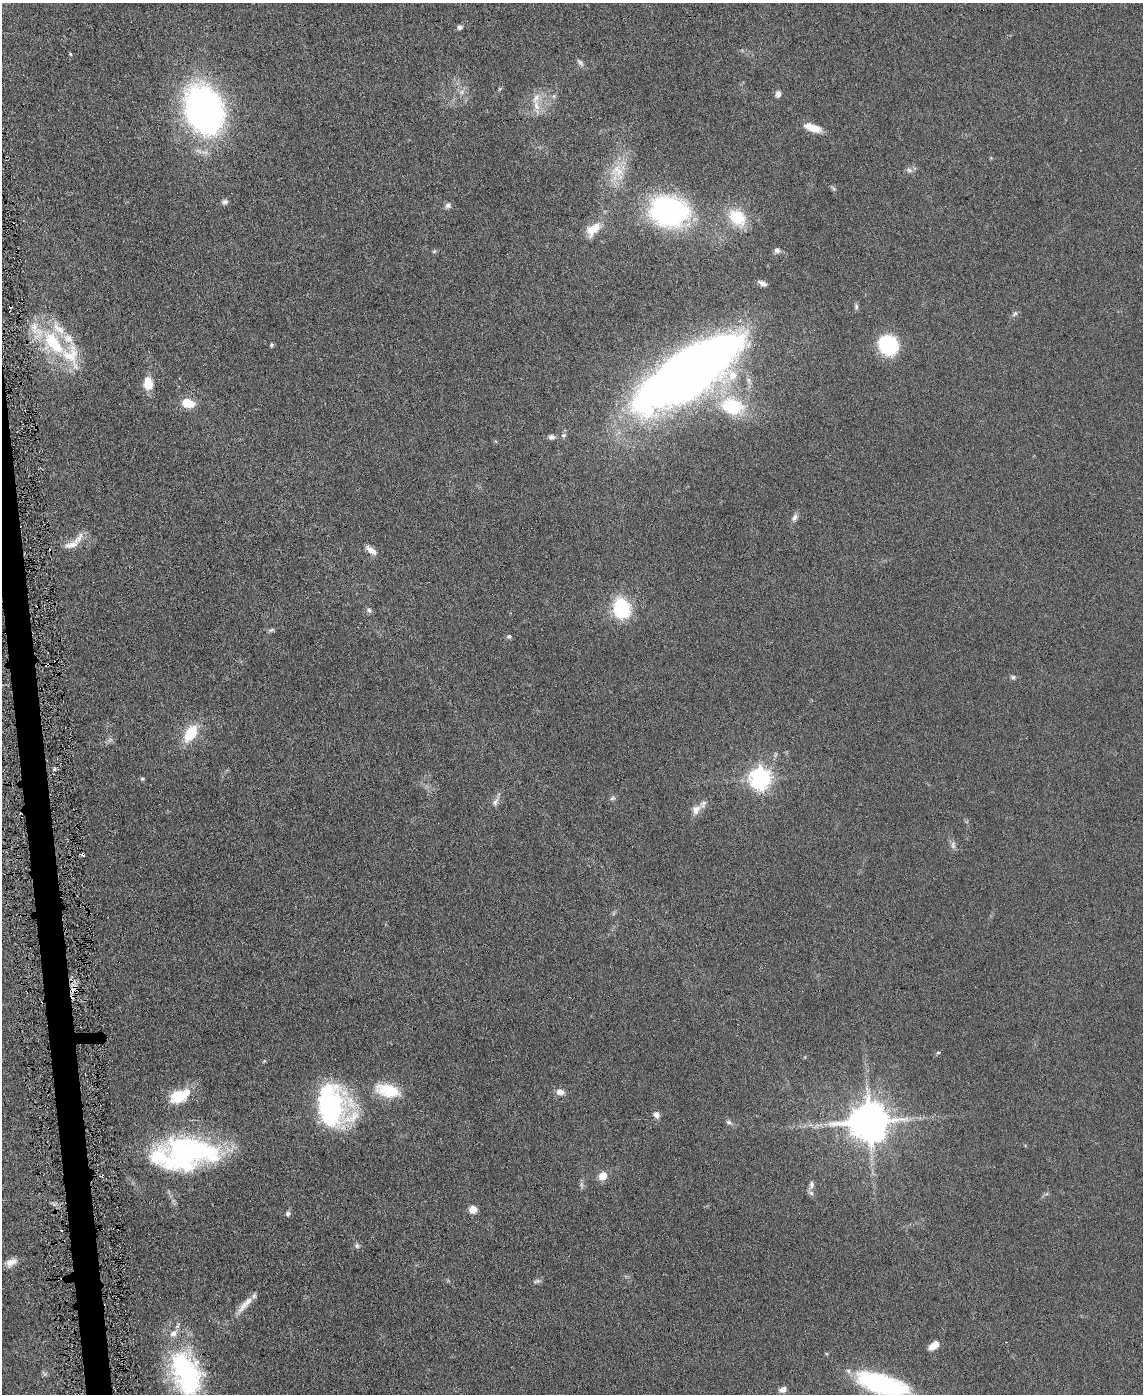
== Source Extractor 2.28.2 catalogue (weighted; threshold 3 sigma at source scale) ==
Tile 7 of 4 x 3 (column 3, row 2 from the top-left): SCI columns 2282-3422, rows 1519-2910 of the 4565 x 4533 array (HDU 1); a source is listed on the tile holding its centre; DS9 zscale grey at full resolution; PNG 1145 x 1396 px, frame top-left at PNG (2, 3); no overlay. Shown black and unused: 2% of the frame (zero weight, under 3 of 6 exposures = <1% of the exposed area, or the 3 px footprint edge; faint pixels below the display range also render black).
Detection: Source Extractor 2.28.2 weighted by HDU 2 'WHT'; one run over the whole footprint, this tile lists its part. Background 0.0616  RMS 0.0057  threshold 0.0235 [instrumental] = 3 sigma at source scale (4.09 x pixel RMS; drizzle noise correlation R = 1.36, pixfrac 0.8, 0.05/0.05 arcsec/px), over >= 5 px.
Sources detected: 85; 1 inside a brighter object's white glare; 4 cosmic-ray / hot-pixel residue — not listed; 13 inside a brighter listed object's ellipse — not listed separately; the other 67 listed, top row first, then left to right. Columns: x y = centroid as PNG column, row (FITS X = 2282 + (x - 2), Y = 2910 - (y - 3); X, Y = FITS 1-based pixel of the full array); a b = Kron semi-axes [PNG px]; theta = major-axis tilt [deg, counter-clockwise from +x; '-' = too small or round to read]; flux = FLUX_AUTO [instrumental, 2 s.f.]
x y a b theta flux
459 27 5 5 - 2
70 54 4 3 - 0.61
580 62 12 6 -48 1.7
462 92 7 4 89 1.4
778 94 7 6 - 2.4
536 106 16 8 -75 5.2
204 110 44 32 -70 200
813 128 22 9 -18 7
909 170 10 6 -24 1.8
618 171 26 19 -56 14
225 202 7 6 - 1.6
448 205 8 7 - 1.8
669 211 43 33 -10 94
737 218 26 18 -43 18
593 229 17 10 44 10
777 250 7 7 - 1.6
434 251 6 5 - 0.78
762 283 10 5 -28 2.3
856 307 8 5 -90 1.2
1015 314 9 5 41 1.3
53 343 44 22 -51 41
271 345 5 5 - 0.84
888 345 16 14 -52 47
689 372 104 37 34 570
148 383 16 11 -83 8.1
188 403 12 8 -13 11
732 406 30 21 -14 32
564 435 7 5 14 1.2
551 437 8 6 -6 1.7
795 517 10 6 59 2
78 538 25 8 52 5
371 550 15 7 -36 3.6
622 609 15 12 -77 43
369 610 7 6 - 1.2
271 630 9 5 17 1
509 636 7 6 - 1.1
1013 677 6 6 - 1.1
191 733 16 10 57 19
54 769 6 4 90 0.87
760 778 8 8 - 320
142 779 5 4 - 0.74
612 798 8 5 27 1.2
495 802 12 6 55 2.6
696 810 14 11 63 4
953 845 11 6 -81 2
73 989 14 7 44 3.9
938 1052 5 4 - 0.7
388 1090 33 16 -14 17
560 1092 8 7 - 3.5
178 1097 13 10 22 22
329 1111 44 35 52 83
656 1115 8 7 - 2.3
869 1121 12 11 - 1700
729 1122 9 5 -18 1.4
185 1153 64 42 13 99
602 1176 9 8 - 5.7
811 1185 12 6 81 2
473 1209 7 7 - 5.1
288 1214 5 5 - 1.4
357 1246 7 6 - 1.2
11 1262 14 8 28 4.1
537 1281 10 5 14 1.3
245 1304 30 7 48 6.5
934 1345 10 6 38 6.9
186 1373 53 30 -70 86
882 1384 55 20 -17 72
783 1389 8 6 20 2.7
Overlapping masked pixels (flux is a lower limit): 1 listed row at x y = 73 989
Isophote crosses this tile's border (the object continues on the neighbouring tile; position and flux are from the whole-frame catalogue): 2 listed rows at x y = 186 1373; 882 1384